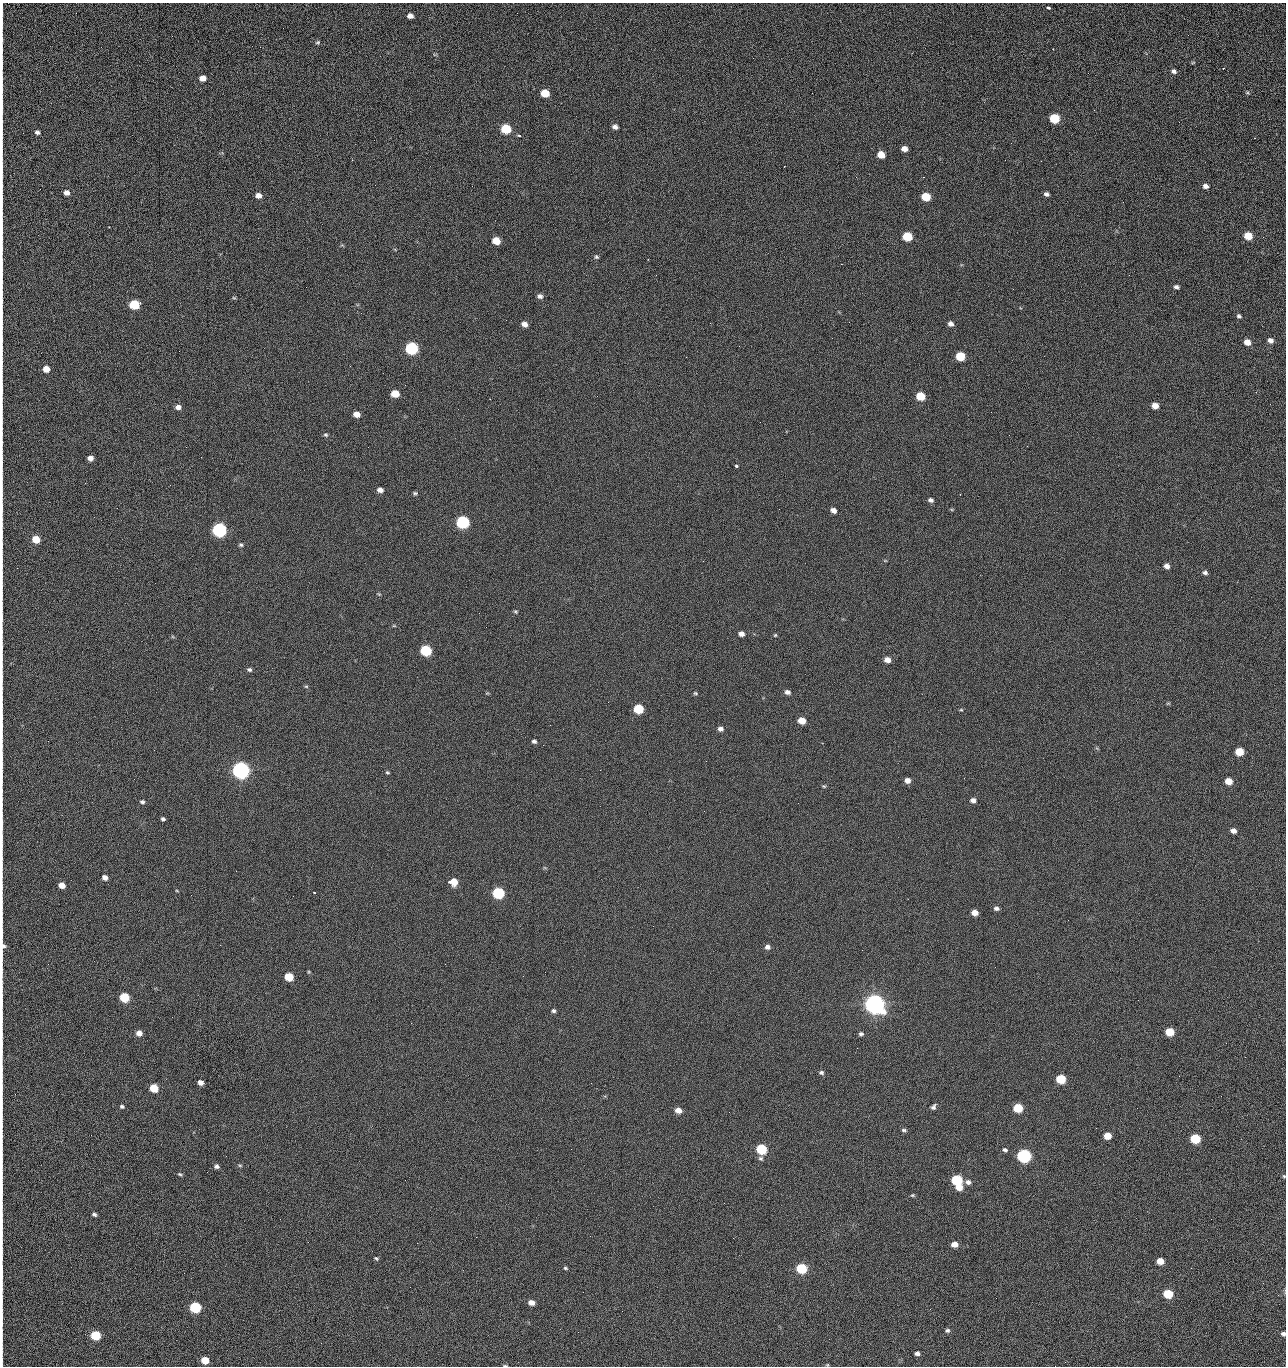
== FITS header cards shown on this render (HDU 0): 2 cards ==
NAXIS1  =                 1284 /fastest changing axis
NAXIS2  =                 1364 /next to fastest changing axis

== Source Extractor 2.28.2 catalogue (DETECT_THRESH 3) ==
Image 1284 x 1364 px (HDU 0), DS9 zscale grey, 1 PNG px = 1 image px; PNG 1288 x 1368 px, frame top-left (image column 1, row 1364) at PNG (2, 3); no overlay
Background 124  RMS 14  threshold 43.2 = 3 sigma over >= 5 px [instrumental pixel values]
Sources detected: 207; all 207 listed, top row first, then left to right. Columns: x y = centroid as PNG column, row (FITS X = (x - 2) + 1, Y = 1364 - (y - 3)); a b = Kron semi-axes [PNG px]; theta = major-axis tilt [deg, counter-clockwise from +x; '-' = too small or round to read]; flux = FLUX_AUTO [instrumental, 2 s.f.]
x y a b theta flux
1049 8 5 3 - 3.3e+03
2 10 23 2 90 3.1e+03
410 16 5 5 - 4.9e+03
1188 35 2 2 - 1.1e+03
318 42 6 5 - 1.5e+03
2 58 13 2 90 2.5e+03
1174 71 7 5 -31 2.9e+03
202 78 5 5 - 8.4e+03
2 80 11 2 90 1.8e+03
2 91 13 2 90 2.8e+03
545 93 6 5 - 2.3e+04
1247 93 7 4 -8 1.2e+03
2 107 20 2 90 3.2e+03
1055 118 6 6 - 4.4e+04
1179 122 3 2 - 1.1e+03
2 127 13 2 90 2.6e+03
615 127 6 5 - 3.8e+03
506 129 6 6 - 5.3e+04
37 132 6 5 - 2.4e+03
519 136 4 3 - 2.1e+03
904 149 6 5 - 6.4e+03
881 155 6 5 - 1.6e+04
352 160 3 2 - 8.8e+02
1005 160 2 2 - 1.3e+03
1041 161 2 2 - 1.9e+03
2 174 19 2 90 3.7e+03
856 177 3 2 - 2.4e+03
923 177 2 2 - 3.1e+04
1205 186 6 5 - 3.9e+03
67 193 6 6 - 4.9e+03
1046 194 5 4 - 2.6e+03
258 195 7 5 -10 6.1e+03
926 197 6 5 - 2.9e+04
2 204 12 2 90 1.9e+03
2 220 12 2 90 2.2e+03
109 227 3 3 - 8.8e+02
2 232 10 3 -88 2.3e+03
907 236 6 6 - 4.2e+04
1248 236 6 5 - 2.4e+04
1263 237 3 2 - 8.8e+02
496 241 6 5 - 1.9e+04
596 257 6 5 - 1.6e+03
2 262 15 2 90 2.8e+03
841 264 2 2 - 2.7e+04
656 275 2 2 - 7.1e+02
306 287 2 2 - 6.3e+02
1176 287 6 4 -11 2.6e+03
2 293 11 2 90 1.8e+03
540 296 7 5 -15 3.4e+03
234 298 6 3 -1 1.1e+03
134 304 7 6 - 5.3e+04
2 314 13 2 90 2.3e+03
1239 316 5 4 - 2.0e+03
849 322 3 2 - 6.9e+02
710 323 2 2 - 3.5e+03
524 324 6 5 - 5.5e+03
951 324 6 5 - 4.5e+03
1270 340 6 5 - 4.4e+03
1247 342 6 5 - 9.6e+03
739 346 2 2 - 4.8e+02
411 348 7 6 - 1.6e+05
2 352 8 2 90 1.0e+03
960 356 6 5 - 3.9e+04
350 366 2 2 - 2.4e+03
46 369 5 5 - 1.1e+04
2 388 22 2 90 3.4e+03
1256 392 3 2 - 1.6e+03
395 394 6 5 - 2.0e+04
920 396 6 5 - 3.3e+04
1155 406 6 5 - 9.6e+03
178 407 6 5 - 4.8e+03
356 414 6 5 - 9.2e+03
326 435 6 5 - 1.8e+03
1009 435 2 2 - 1.3e+03
1027 446 2 2 - 5.3e+02
186 447 2 2 - 2.9e+03
90 458 5 4 - 5.9e+03
736 466 3 3 - 4.5e+03
85 483 3 2 - 1.1e+03
380 490 6 5 - 5.1e+03
415 493 5 4 - 1.6e+03
931 500 6 5 - 3.2e+03
2 507 14 2 90 2.2e+03
779 509 2 2 - 4.3e+02
833 510 6 5 - 4.9e+03
462 522 7 6 - 2.0e+05
219 530 7 6 - 3.3e+05
36 539 6 5 - 1.9e+04
241 545 5 5 - 1.8e+03
885 561 5 3 - 8.9e+02
1167 566 5 5 - 5.3e+03
1205 572 6 5 - 2.5e+03
2 574 10 2 90 1.5e+03
379 594 5 3 - 8.8e+02
516 611 6 5 - 1.4e+03
2 615 9 2 90 1.5e+03
394 626 5 3 - 9.1e+02
741 634 6 5 - 4.9e+03
775 635 5 4 - 1.0e+03
426 650 6 6 - 9.1e+04
2 658 10 2 90 1.5e+03
887 660 6 5 - 7.4e+03
249 670 6 5 - 2.0e+03
306 686 5 3 - 1.1e+03
787 692 6 5 - 3.9e+03
695 693 6 4 -15 1.3e+03
1168 703 6 3 18 9.4e+02
638 709 6 6 - 5.3e+04
961 710 6 3 0 1.1e+03
2 716 14 2 90 2.5e+03
802 721 6 5 - 1.4e+04
720 729 6 5 - 3.8e+03
534 741 5 4 - 2.5e+03
543 745 2 2 - 3.4e+03
1239 752 6 5 - 2.6e+04
2 758 13 2 90 2.1e+03
706 761 2 2 - 2.2e+03
241 770 7 6 - 7.3e+05
387 772 5 4 - 1.2e+03
907 780 6 5 - 5.9e+03
1228 781 6 5 - 1.3e+04
824 786 6 4 -20 1.2e+03
973 800 6 5 - 3.9e+03
142 802 6 5 - 2.0e+03
163 819 4 3 - 2.0e+03
2 824 21 2 90 3.4e+03
1233 831 6 5 - 5.7e+03
105 877 6 5 - 5.4e+03
453 882 7 6 - 1.6e+04
62 885 5 5 - 9.5e+03
177 891 5 3 - 7.8e+02
314 892 3 2 - 6.2e+02
498 893 6 6 - 1.3e+05
191 895 2 2 - 4.1e+02
996 908 5 4 - 2.6e+03
975 913 5 4 - 9.3e+03
3 946 10 7 -72 3.3e+03
767 947 6 5 - 3.8e+03
523 976 2 2 - 2.0e+03
289 977 6 5 - 3.2e+04
124 997 6 5 - 5.2e+04
2 1003 17 2 90 2.6e+03
874 1004 7 7 - 1.3e+06
553 1011 5 5 - 1.9e+03
411 1023 2 2 - 5.4e+03
1169 1032 6 5 - 2.9e+04
139 1033 6 5 - 6.3e+03
861 1034 6 5 - 2.1e+03
857 1048 2 2 - 1.5e+03
1245 1057 3 2 - 1.9e+03
821 1072 6 5 - 2.3e+03
1179 1076 2 2 - 2.6e+03
1061 1079 6 5 - 4.7e+04
200 1082 5 4 - 5.9e+03
154 1088 6 5 - 3.1e+04
122 1106 5 4 - 1.8e+03
933 1107 7 4 55 2.6e+03
1018 1108 6 5 - 4.4e+04
678 1110 6 5 - 9.0e+03
729 1112 2 2 - 8.4e+02
1096 1128 2 2 - 4.9e+02
904 1130 7 4 -7 1.9e+03
91 1135 2 2 - 2.5e+03
1107 1136 6 5 - 1.7e+04
1195 1139 6 5 - 5.8e+04
571 1149 2 2 - 9.0e+02
761 1149 6 6 - 7.9e+04
1005 1150 6 4 -13 2.2e+03
1024 1156 7 6 - 2.8e+05
761 1158 6 6 - 2.1e+03
240 1165 6 4 -1 1.2e+03
216 1166 5 4 - 2.7e+03
180 1174 6 4 -16 1.5e+03
1284 1176 5 4 - 1.1e+03
957 1180 6 6 - 8.5e+04
968 1182 7 5 -17 3.9e+03
959 1187 6 5 - 1.0e+04
2 1190 12 2 90 2.0e+03
912 1195 5 4 - 1.3e+03
94 1214 4 4 - 2.3e+03
280 1219 2 2 - 2.2e+03
476 1237 2 2 - 1.1e+04
308 1242 2 2 - 1.9e+03
417 1243 2 2 - 5.5e+03
954 1244 6 5 - 8.8e+03
376 1258 6 4 -27 1.4e+03
1160 1261 6 5 - 1.4e+04
565 1268 5 4 - 1.4e+03
801 1268 6 5 - 8.0e+04
2 1271 22 2 90 3.9e+03
583 1292 2 2 - 4.4e+02
1168 1294 6 5 - 4.6e+04
996 1298 2 2 - 2.6e+03
531 1302 6 5 - 7.4e+03
195 1307 6 5 - 1.0e+05
622 1311 3 2 - 7.5e+02
2 1316 14 2 90 2.4e+03
947 1330 6 5 - 2.1e+03
578 1332 2 2 - 3.5e+03
1283 1334 4 4 - 2.9e+03
95 1335 6 5 - 5.4e+04
917 1353 5 4 - 3.2e+03
205 1360 6 5 - 1.8e+04
2 1361 12 2 90 1.2e+03
827 1365 5 3 - 8.3e+02
505 1366 6 2 -10 9.5e+02
1055 1366 2 2 - 2.0e+03
At the frame edge (FLAGS 8, measured only in part): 32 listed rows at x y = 2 10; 2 58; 2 80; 2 91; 2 107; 2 127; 2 174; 2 204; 2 220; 2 232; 2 262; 2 293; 2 314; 2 352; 2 388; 2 507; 2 574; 2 615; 2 658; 2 716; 2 758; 2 824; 3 946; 2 1003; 1284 1176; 2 1190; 2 1271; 2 1316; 1283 1334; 2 1361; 505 1366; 1055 1366

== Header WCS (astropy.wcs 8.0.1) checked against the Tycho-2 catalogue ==
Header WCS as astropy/WCSLIB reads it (CRVAL/CRPIX/CD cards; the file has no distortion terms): RA---TAN/DEC--TAN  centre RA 15:41:40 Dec +51:59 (235.42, +51.99 deg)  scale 1.25 arcsec/px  FOV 26.8' x 28.5'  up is +92 deg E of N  parity flipped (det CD > 0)
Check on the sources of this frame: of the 60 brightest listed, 10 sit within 2.0 arcsec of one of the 11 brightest Tycho-2 stars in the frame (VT <= 12.29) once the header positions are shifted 0.32 arcsec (0.13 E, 0.29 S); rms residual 0.85 arcsec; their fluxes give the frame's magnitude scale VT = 24.51 - 2.5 log10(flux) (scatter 0.24 mag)
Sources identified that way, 10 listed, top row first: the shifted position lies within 2.0 arcsec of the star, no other Tycho-2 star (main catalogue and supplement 1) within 4.0 arcsec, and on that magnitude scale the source's flux lands within +1.5 / -3 mag of the star's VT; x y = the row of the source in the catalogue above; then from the Tycho-2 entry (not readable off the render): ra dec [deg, ICRS J2000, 3 dp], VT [Tycho-2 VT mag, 2 dp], TYC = Tycho-2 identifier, HIP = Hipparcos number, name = IAU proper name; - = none
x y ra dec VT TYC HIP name
411 348 235.614 +52.064 11.61 3489-1132-1 - -
462 522 235.514 +52.049 11.19 3489-1407-1 - -
219 530 235.515 +52.133 11.12 3489-1380-1 - -
241 770 235.378 +52.130 9.31 3489-1322-1 76850 -
498 893 235.303 +52.042 11.52 3489-958-1 - -
874 1004 235.232 +51.912 9.59 3489-824-1 - -
1024 1156 235.143 +51.862 10.97 3489-1016-1 - -
957 1180 235.131 +51.886 12.29 3489-908-1 - -
801 1268 235.084 +51.941 11.45 3489-1346-1 - -
195 1307 235.075 +52.152 11.74 3489-912-1 - -